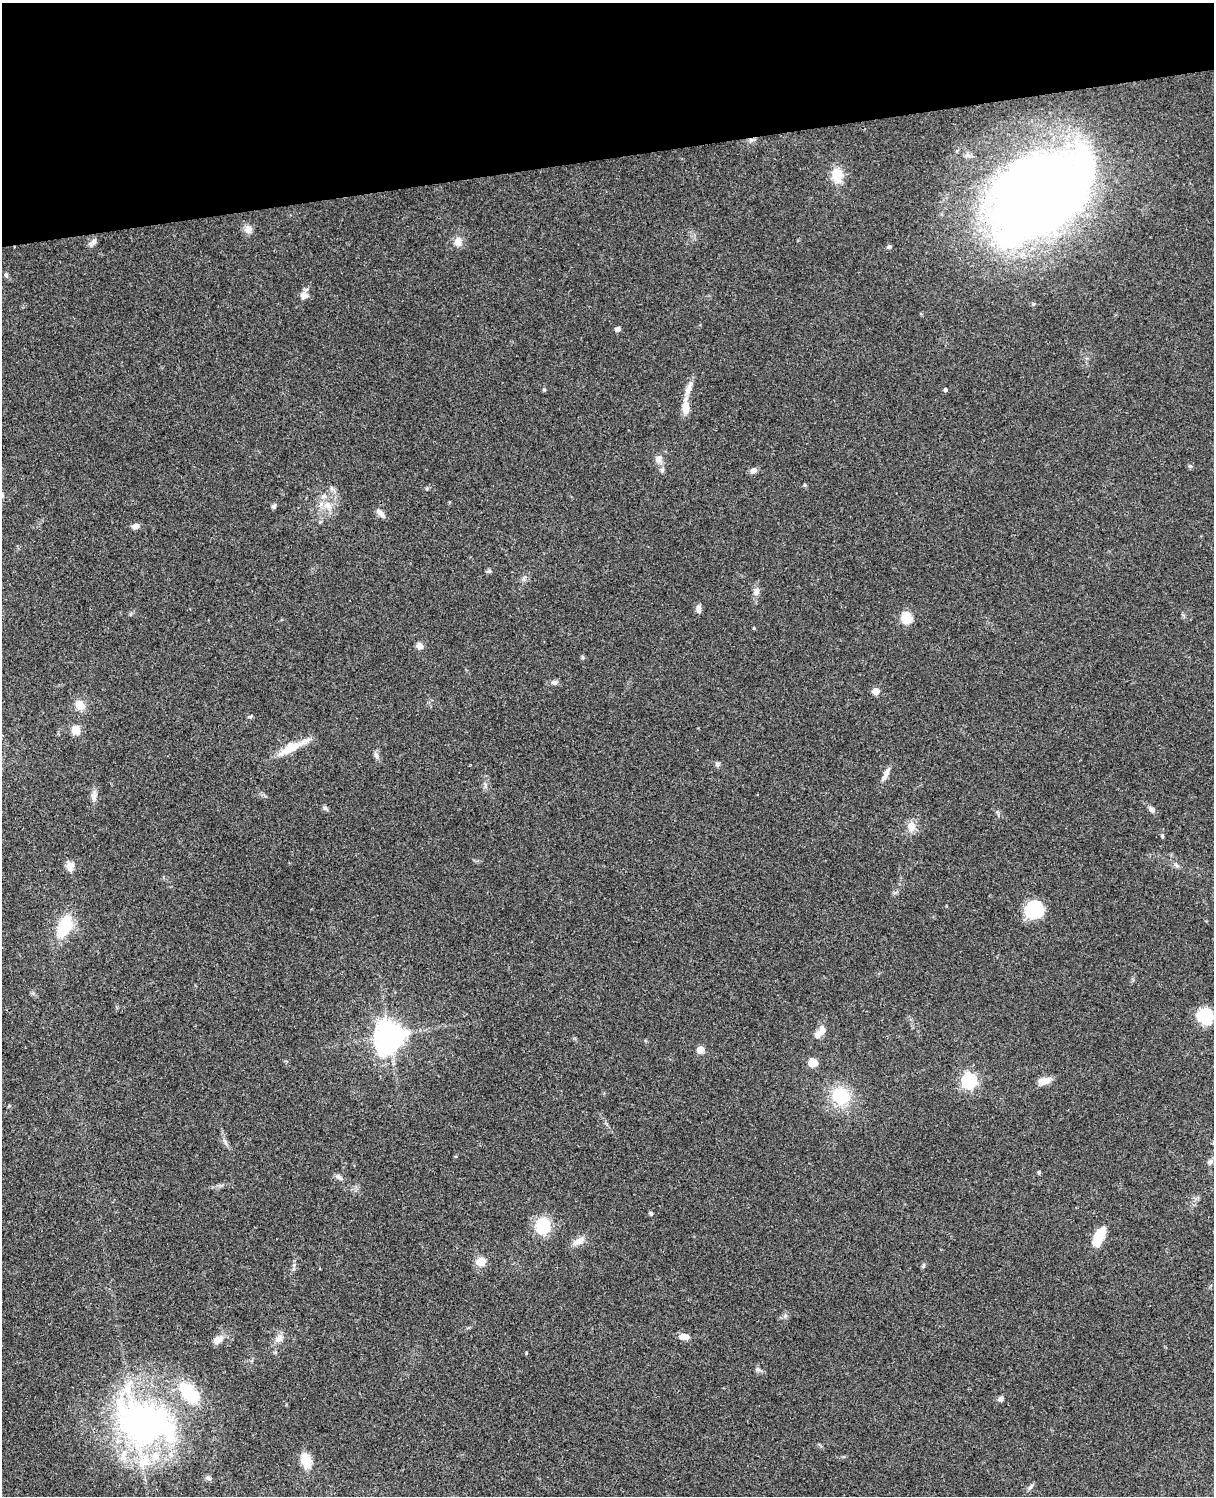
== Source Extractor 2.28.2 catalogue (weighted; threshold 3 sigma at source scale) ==
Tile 3 of 4 x 3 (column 3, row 1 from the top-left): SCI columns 2543-3754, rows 3267-4760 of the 5083 x 4925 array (HDU 1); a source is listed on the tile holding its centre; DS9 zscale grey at full resolution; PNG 1216 x 1498 px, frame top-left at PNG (2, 3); no overlay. Shown black and unused: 10% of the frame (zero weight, under 3 of 4 exposures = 6% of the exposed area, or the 3 px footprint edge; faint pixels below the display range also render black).
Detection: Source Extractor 2.28.2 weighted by HDU 2 'WHT'; one run over the whole footprint, this tile lists its part. Background 0.0782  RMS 0.0059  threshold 0.0266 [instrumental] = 3 sigma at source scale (4.5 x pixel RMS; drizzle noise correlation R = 1.50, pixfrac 1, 0.05/0.05 arcsec/px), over >= 5 px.
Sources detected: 79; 1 inside a brighter object's white glare — not listed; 6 inside a brighter listed object's ellipse — not listed separately; the other 72 listed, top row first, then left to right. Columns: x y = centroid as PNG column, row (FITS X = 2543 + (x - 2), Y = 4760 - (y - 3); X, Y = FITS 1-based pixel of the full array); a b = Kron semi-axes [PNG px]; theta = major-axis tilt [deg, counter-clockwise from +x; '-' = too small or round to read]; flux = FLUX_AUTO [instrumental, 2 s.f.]
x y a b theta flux
751 140 6 5 - 1.3
837 175 18 13 -85 10
1041 192 77 55 38 1100
248 229 11 10 - 3.3
458 241 12 10 74 4.4
93 242 15 6 49 2.2
889 247 6 5 - 1.1
6 275 5 5 - 1
304 295 10 9 - 3.3
618 329 6 5 - 1.7
689 388 22 7 70 5
945 389 5 4 - 1.1
544 390 5 4 - 0.7
686 407 20 8 90 7.1
658 459 10 9 - 3.4
1190 466 5 4 - 0.84
662 470 6 6 - 1.2
753 470 9 6 26 2.3
328 505 12 9 -40 5.7
274 506 6 5 - 1.3
380 513 12 6 -43 2.8
135 526 7 6 - 3.1
489 571 6 5 - 0.99
756 592 10 8 -86 2.9
698 609 9 6 -88 2.4
906 618 10 9 - 13
754 628 4 3 - 0.51
419 646 8 6 -37 3.2
554 682 10 6 4 1.9
876 691 5 5 - 10
80 705 10 8 -44 8
250 716 6 3 19 0.75
75 730 8 8 - 7.5
290 748 34 10 28 13
376 756 10 6 -59 1.9
718 764 7 6 - 1.2
886 774 20 6 64 3.5
94 795 17 6 79 2.9
325 808 7 5 -45 1.2
1152 810 8 6 -38 2
912 827 13 10 -14 4.5
1162 836 5 4 - 0.77
70 866 11 9 89 4.1
1034 909 17 17 - 25
64 926 22 11 66 27
1205 1016 15 13 -40 25
818 1034 11 8 56 3.5
389 1036 11 10 - 610
700 1050 7 7 - 4.1
812 1063 8 7 - 7.4
969 1080 6 6 - 130
1044 1081 15 8 15 5.9
841 1096 17 15 -58 27
225 1142 10 5 -65 1.9
1210 1162 9 7 49 2.2
1039 1172 5 4 - 0.77
339 1177 10 6 -42 1.9
651 1213 5 4 - 0.9
543 1226 13 11 89 26
1099 1234 17 10 52 12
579 1241 16 9 18 4.4
481 1262 9 8 - 6.9
923 1266 6 5 - 0.87
684 1337 11 6 -1 5
279 1338 13 9 45 3.9
218 1340 14 9 29 4.5
758 1369 7 7 - 1.4
1000 1399 6 6 - 1.8
144 1423 77 54 -21 200
306 1460 12 8 -72 14
208 1478 9 5 -20 1.3
1031 1486 10 4 50 1.3
Overlapping masked pixels (flux is a lower limit): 1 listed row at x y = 751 140
Unlisted compact peaks at least as high as the median listed source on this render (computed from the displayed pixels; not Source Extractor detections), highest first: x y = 526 1353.